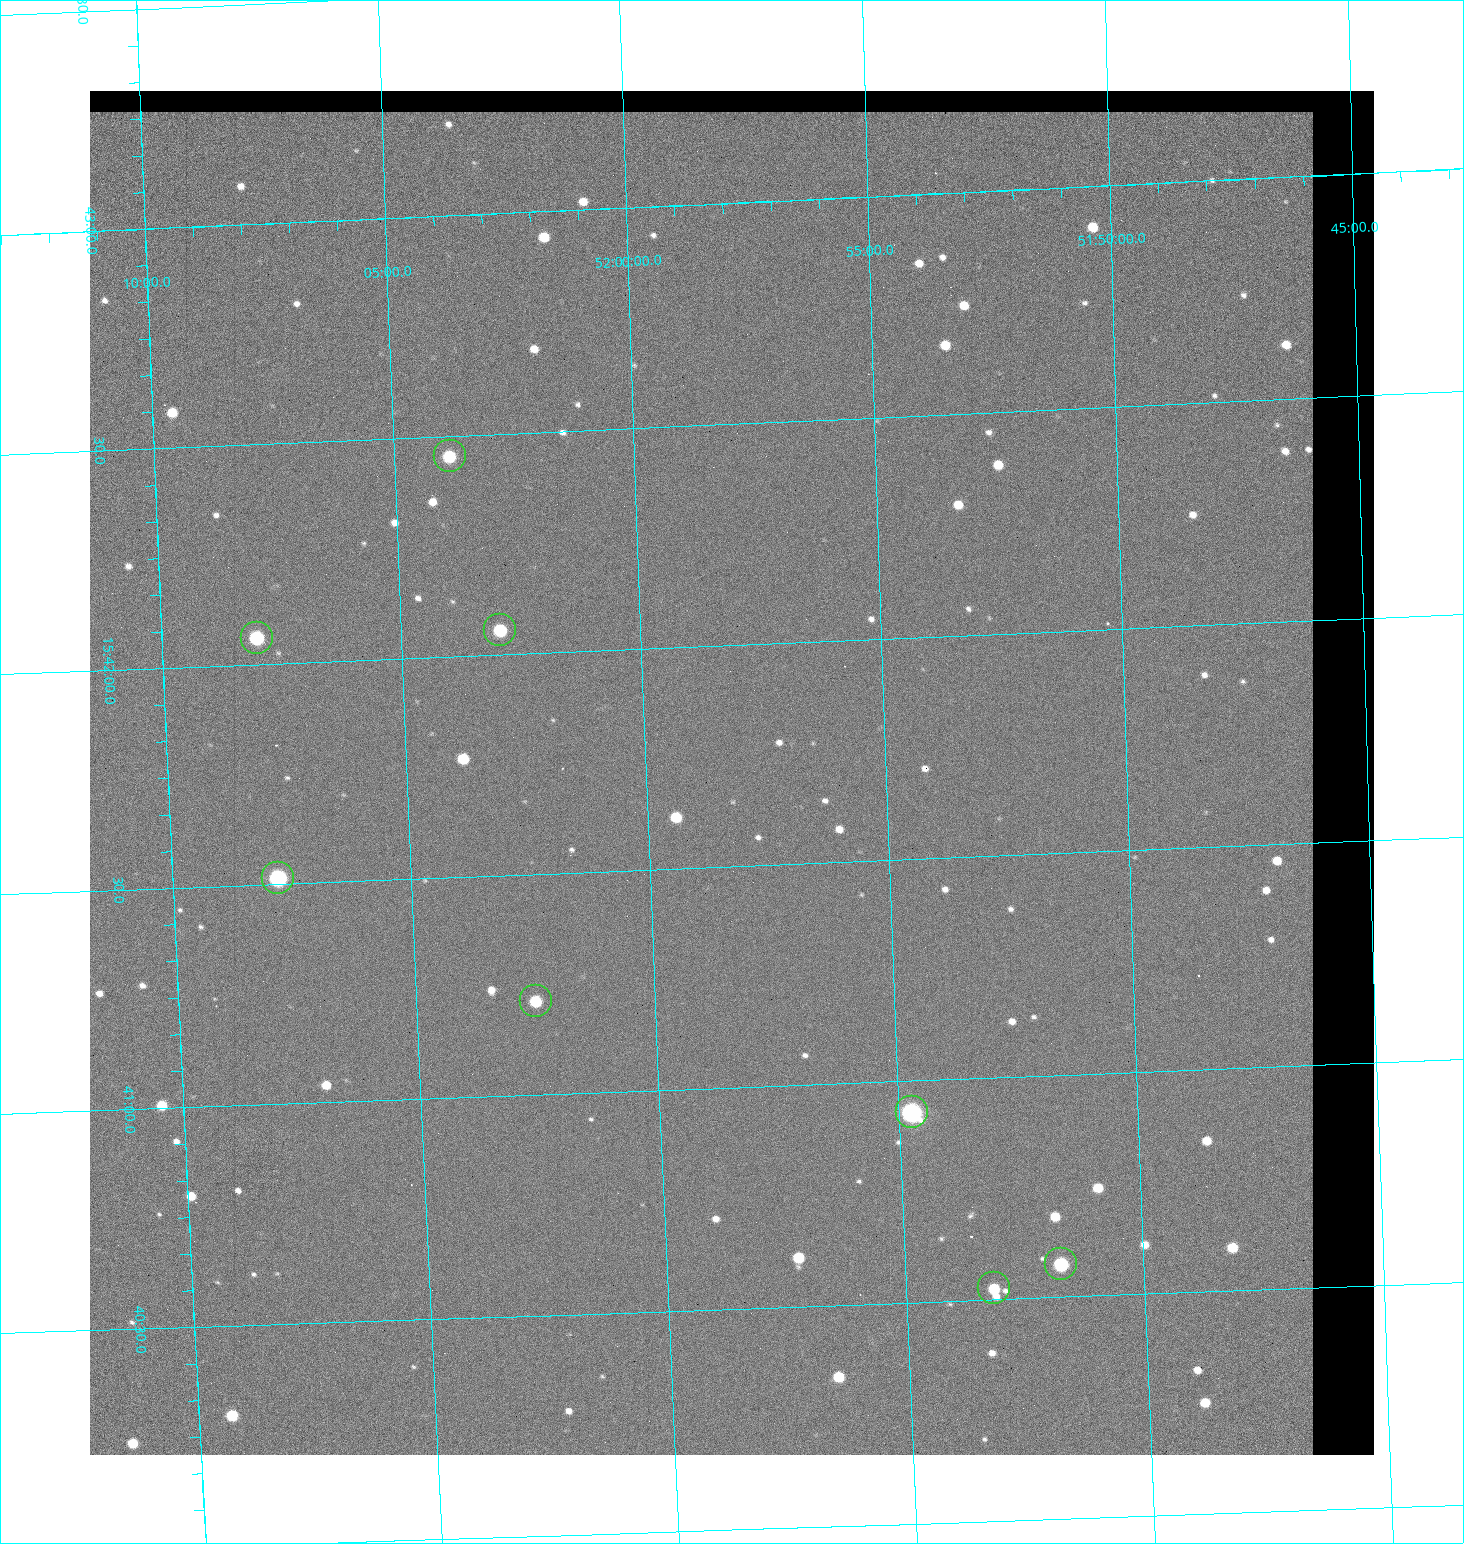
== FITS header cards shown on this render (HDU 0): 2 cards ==
NAXIS1  =                 1284 / length of data axis 1
NAXIS2  =                 1364 / length of data axis 2

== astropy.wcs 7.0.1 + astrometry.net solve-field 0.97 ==
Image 1284 x 1364 px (HDU 0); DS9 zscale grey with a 90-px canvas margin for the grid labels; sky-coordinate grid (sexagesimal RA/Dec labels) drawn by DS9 from the SOLVED WCS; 8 Tycho-2 reference stars matched to detected sources circled (green)
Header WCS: RA---TAN/DEC--TAN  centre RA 15:41:43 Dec +51:58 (235.43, +51.97 deg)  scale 1.26 arcsec/px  FOV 26.9' x 28.5'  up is +92 deg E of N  parity flipped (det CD > 0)
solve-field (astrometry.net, Tycho-2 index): VERIFIED the header's WCS against the Tycho-2 star catalogue (8 matches, 0 conflicts) and refined it, rather than solving blind
Solved WCS: RA---TAN-SIP/DEC--TAN-SIP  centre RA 15:41:43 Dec +51:58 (235.43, +51.97 deg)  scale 1.25 arcsec/px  FOV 26.8' x 28.5'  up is +92 deg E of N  parity flipped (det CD > 0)
The solver's refit moves the header's centre by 0.5 arcsec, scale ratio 0.9972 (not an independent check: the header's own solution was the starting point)
Tycho-2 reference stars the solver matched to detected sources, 8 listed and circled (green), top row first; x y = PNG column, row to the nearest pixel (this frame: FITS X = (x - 90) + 1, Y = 1364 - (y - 91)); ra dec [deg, ICRS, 3 dp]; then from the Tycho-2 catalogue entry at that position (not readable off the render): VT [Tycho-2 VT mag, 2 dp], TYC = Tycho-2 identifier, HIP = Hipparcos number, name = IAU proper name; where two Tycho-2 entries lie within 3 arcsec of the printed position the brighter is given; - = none
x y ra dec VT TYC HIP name
450 456 235.614 +52.064 11.61 3489-1132-1 - -
500 630 235.514 +52.049 11.19 3489-1407-1 - -
257 638 235.515 +52.133 11.12 3489-1380-1 - -
278 878 235.378 +52.130 9.31 3489-1322-1 76850 -
536 1001 235.303 +52.042 11.52 3489-958-1 - -
912 1112 235.232 +51.912 9.59 3489-824-1 - -
1061 1264 235.143 +51.862 10.97 3489-1016-1 - -
994 1288 235.131 +51.886 12.29 3489-908-1 - -